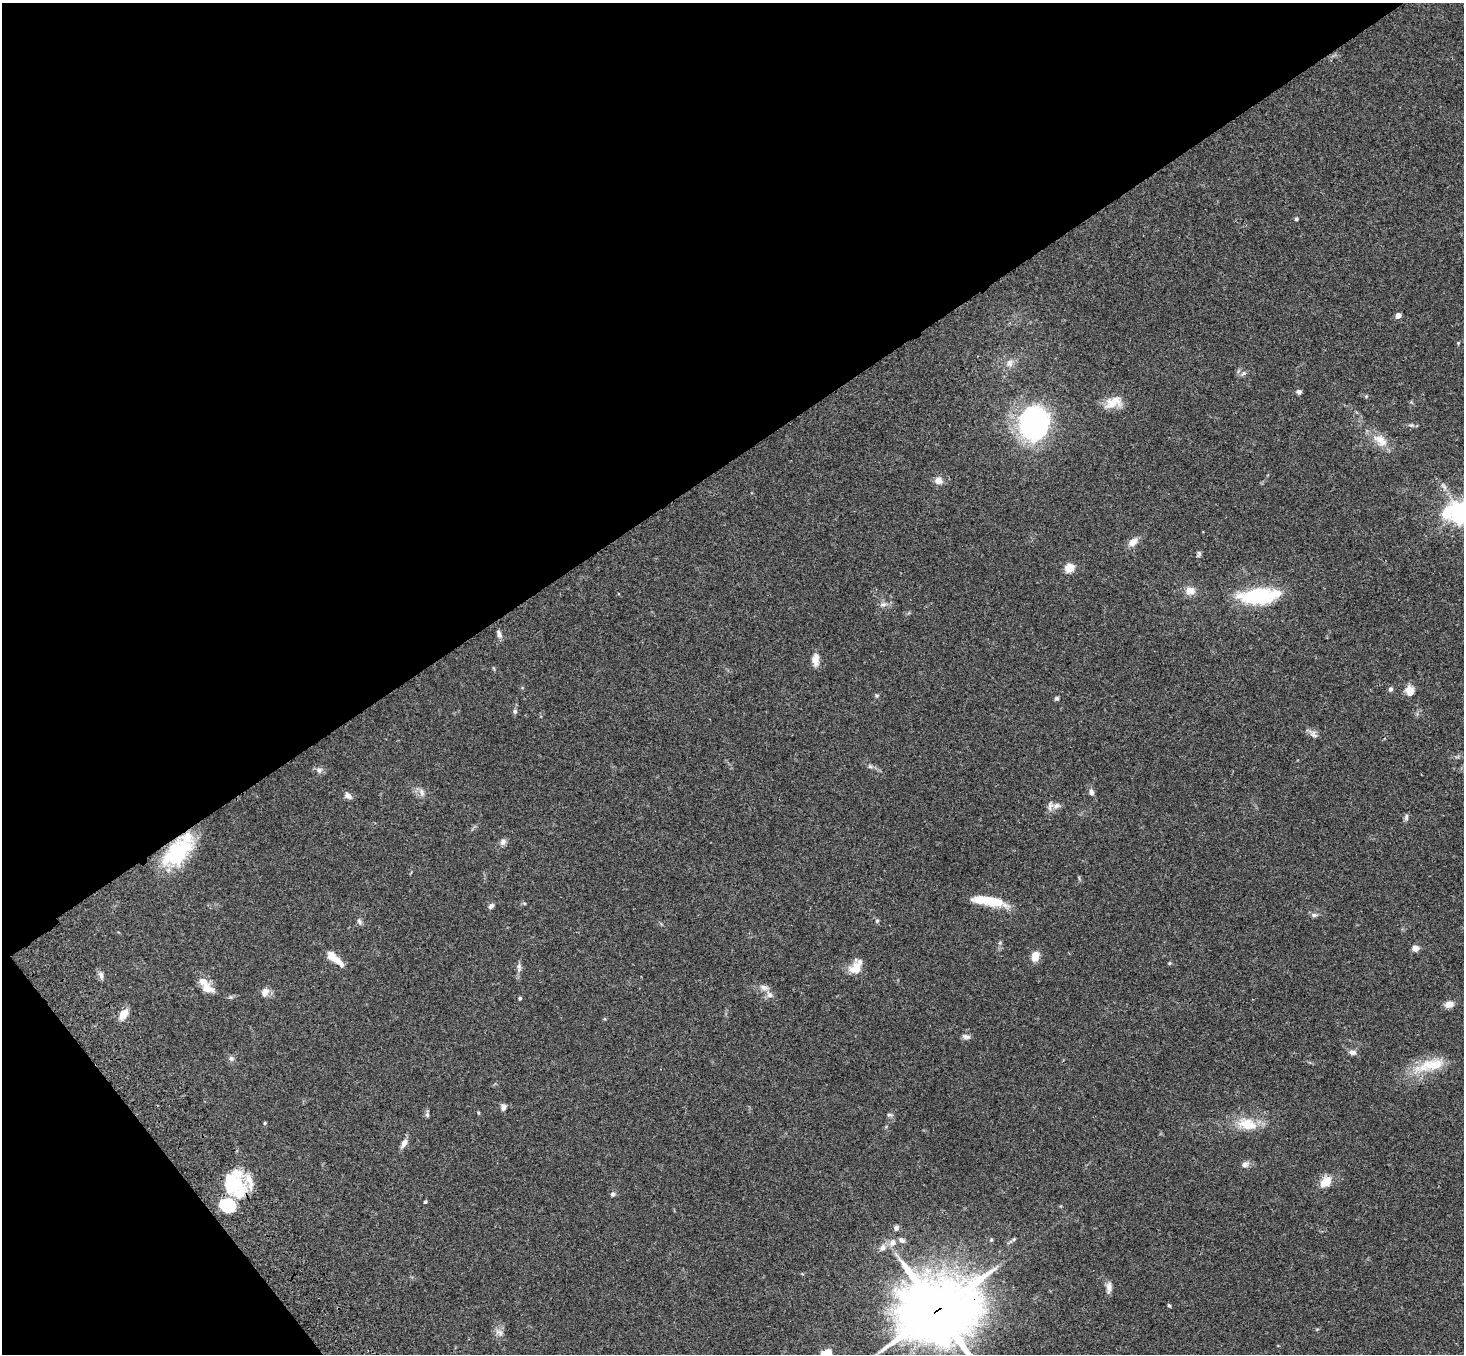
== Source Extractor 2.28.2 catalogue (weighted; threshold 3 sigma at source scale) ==
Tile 5 of 4 x 4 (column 1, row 2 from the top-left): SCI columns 108-1569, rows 3079-4430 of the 6061 x 6017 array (HDU 1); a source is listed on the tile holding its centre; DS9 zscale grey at full resolution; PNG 1466 x 1356 px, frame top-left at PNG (2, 3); no overlay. Shown black and unused: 37% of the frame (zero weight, under 3 of 4 exposures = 6% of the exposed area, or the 3 px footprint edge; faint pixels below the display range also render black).
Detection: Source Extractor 2.28.2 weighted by HDU 2 'WHT'; one run over the whole footprint, this tile lists its part. Background 0.0593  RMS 0.0053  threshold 0.0237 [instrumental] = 3 sigma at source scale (4.5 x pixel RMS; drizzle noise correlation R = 1.50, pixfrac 1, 0.05/0.05 arcsec/px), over >= 5 px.
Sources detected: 87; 3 inside a brighter object's white glare — not listed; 4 inside a brighter listed object's ellipse — not listed separately; the other 80 listed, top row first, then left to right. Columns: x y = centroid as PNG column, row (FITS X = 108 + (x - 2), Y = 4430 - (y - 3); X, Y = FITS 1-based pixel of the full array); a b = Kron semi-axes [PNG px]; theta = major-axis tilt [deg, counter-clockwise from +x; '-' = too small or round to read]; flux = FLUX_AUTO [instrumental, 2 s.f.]
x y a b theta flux
1296 219 5 4 - 0.72
1398 315 5 4 - 4.8
1458 343 5 3 - 0.46
1010 363 11 8 88 2.8
1243 373 7 5 35 1.3
1299 392 6 5 - 1.5
1113 402 24 13 21 7.7
1411 425 8 5 -7 1.1
1032 426 34 33 - 85
1380 440 23 12 -36 7.8
938 480 9 8 - 3.3
1461 512 9 7 5 360
1133 542 11 8 42 3.9
1199 554 9 5 71 1.1
1069 568 9 7 30 6.9
1190 591 10 9 - 4.8
1258 596 29 11 5 58
883 604 9 5 20 1.8
499 634 11 6 -69 1.9
815 659 16 9 89 4
1390 689 6 5 - 1.3
1410 691 12 9 -80 4.8
876 695 6 5 - 0.78
1057 698 5 5 - 0.91
515 711 7 5 77 1.1
1314 734 11 8 -57 2.2
870 766 6 5 - 1
319 770 9 7 0 1.8
422 792 11 7 -66 2.4
1091 792 8 6 -76 1.9
348 795 9 6 -37 2.4
1056 806 12 8 28 3.1
1406 817 10 5 79 1.2
503 842 8 7 - 1.9
177 852 40 21 44 36
989 901 39 9 -9 17
491 906 8 5 45 1.3
1314 915 8 5 0 1.3
877 921 5 4 - 0.71
359 922 10 4 -67 1.2
1415 948 5 4 - 9.1
1035 956 10 7 75 5.8
338 961 19 8 -38 5.7
1169 963 5 4 - 0.58
519 966 10 5 -85 1.7
856 967 18 12 56 7.7
101 975 11 6 -75 1.9
764 987 13 6 -20 2.6
207 988 17 11 -21 5.2
265 992 11 8 69 3.2
520 998 4 4 - 0.64
1449 1004 10 7 12 3.5
123 1014 11 7 56 6.7
966 1037 11 6 -10 1.7
1353 1052 9 6 -9 2.3
231 1058 8 6 -3 1.5
1430 1065 46 14 15 16
503 1107 8 6 88 2
478 1113 6 3 -82 0.55
427 1115 7 5 78 1
889 1115 8 4 0 0.91
265 1123 4 3 - 0.59
1247 1124 28 15 -13 12
404 1143 12 6 62 2.8
1245 1164 10 7 14 2.2
1325 1182 9 6 37 11
235 1183 35 19 86 24
613 1194 6 6 - 1.2
425 1202 4 3 - 0.68
227 1205 14 11 -14 27
896 1228 6 6 - 1.6
1014 1239 7 4 30 0.92
902 1240 9 6 -47 1.5
893 1243 10 8 53 3.4
882 1248 9 7 64 2.4
1109 1287 15 7 90 2.6
1169 1305 5 3 - 0.67
937 1310 29 25 12 2500
499 1332 12 7 -24 2.3
827 1353 12 8 5 4.8
Overlapping masked pixels (flux is a lower limit): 2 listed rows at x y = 177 852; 937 1310
Isophote crosses this tile's border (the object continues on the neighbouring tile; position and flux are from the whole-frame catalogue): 3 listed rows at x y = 1461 512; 937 1310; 827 1353